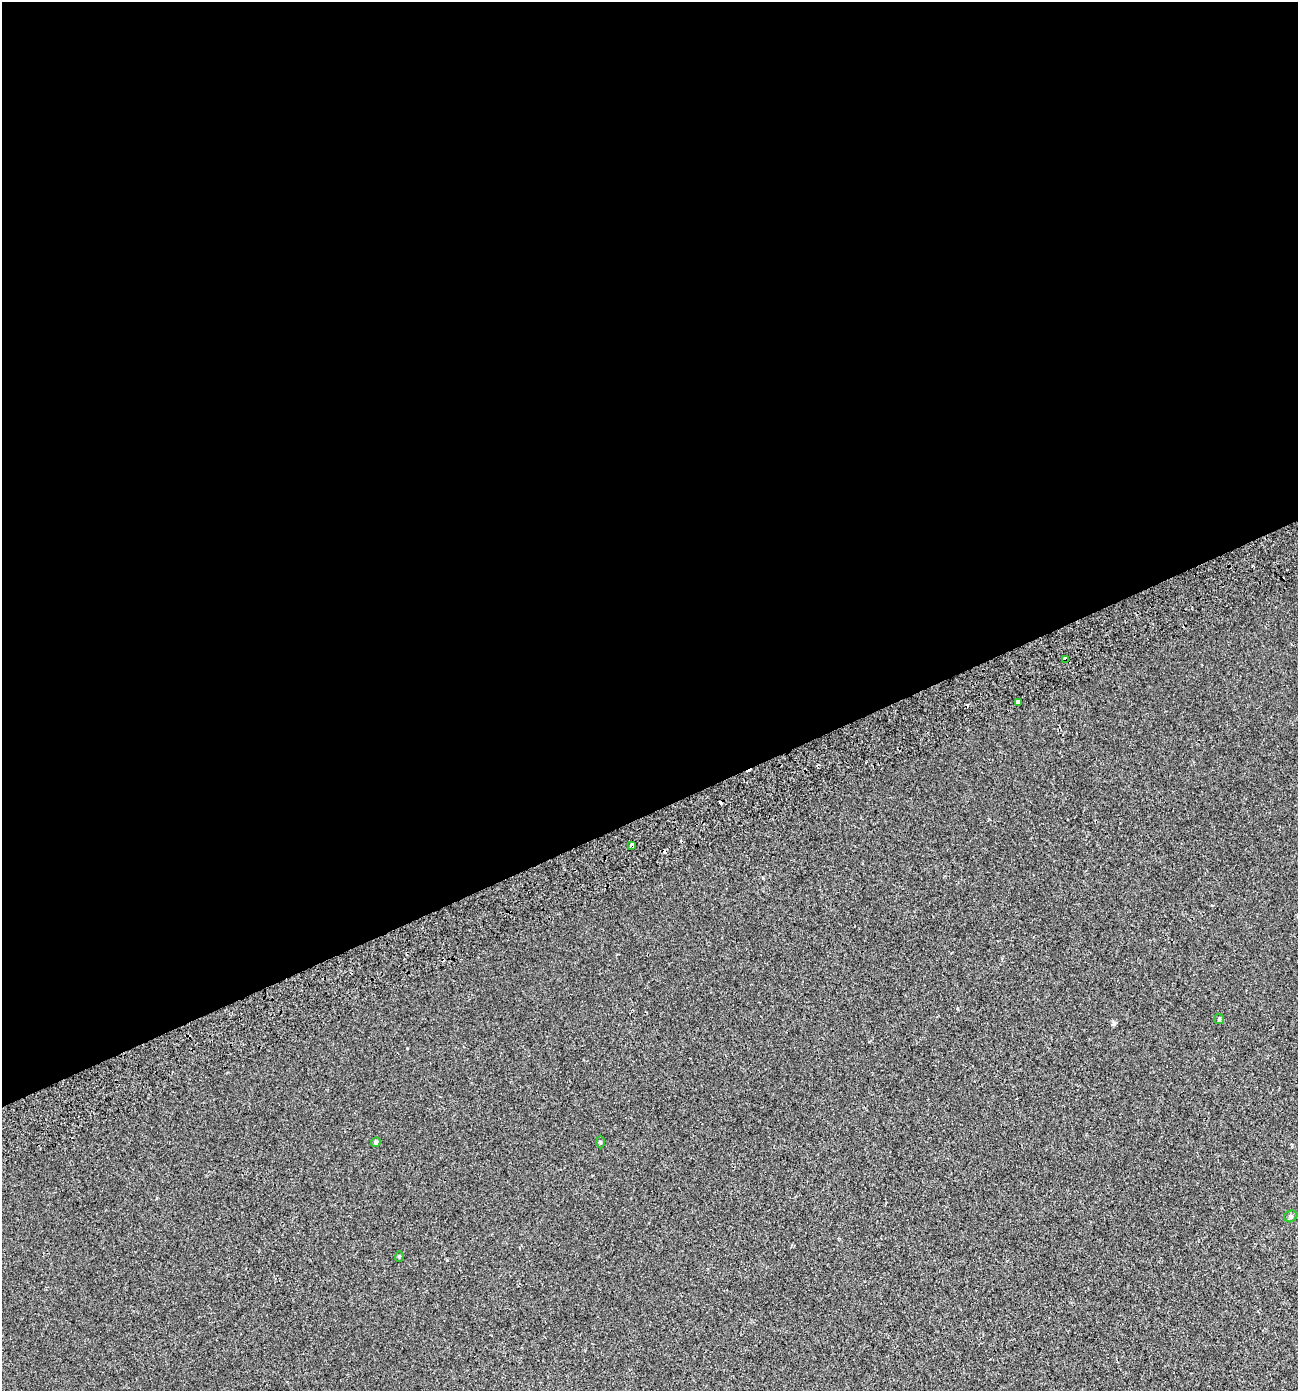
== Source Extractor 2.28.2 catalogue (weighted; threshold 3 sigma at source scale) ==
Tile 2 of 4 x 4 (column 2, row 1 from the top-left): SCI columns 1467-2762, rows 4227-5615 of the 5460 x 5672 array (HDU 1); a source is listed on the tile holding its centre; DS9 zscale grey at full resolution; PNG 1300 x 1393 px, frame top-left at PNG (2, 2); each listed source drawn as its Kron ellipse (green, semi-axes under 4 px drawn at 4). Shown black and unused: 58% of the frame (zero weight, under 2 of 3 exposures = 3% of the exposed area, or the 3 px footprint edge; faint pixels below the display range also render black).
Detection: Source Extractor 2.28.2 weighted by HDU 2 'WHT'; one run over the whole footprint, this tile lists its part. Background 7.48e-05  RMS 0.0041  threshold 0.0185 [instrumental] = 3 sigma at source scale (4.5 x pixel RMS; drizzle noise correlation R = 1.50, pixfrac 1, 0.0396/0.0396 arcsec/px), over >= 5 px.
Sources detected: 13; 5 cosmic-ray / hot-pixel residue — neither listed nor drawn; the other 8 listed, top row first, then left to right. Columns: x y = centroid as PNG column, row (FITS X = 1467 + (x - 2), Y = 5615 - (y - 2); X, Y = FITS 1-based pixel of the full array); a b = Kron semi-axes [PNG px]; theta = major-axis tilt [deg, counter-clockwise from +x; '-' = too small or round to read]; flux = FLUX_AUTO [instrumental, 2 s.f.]
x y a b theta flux
1065 659 4 3 - 3.1
1018 703 4 3 - 4.6
632 845 4 4 - 5.1
1219 1019 5 5 - 0.51
376 1142 5 4 - 0.76
600 1142 6 4 -89 0.47
1291 1216 7 5 30 0.91
399 1256 5 4 - 0.47
Overlapping masked pixels (flux is a lower limit): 2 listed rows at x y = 1065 659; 632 845